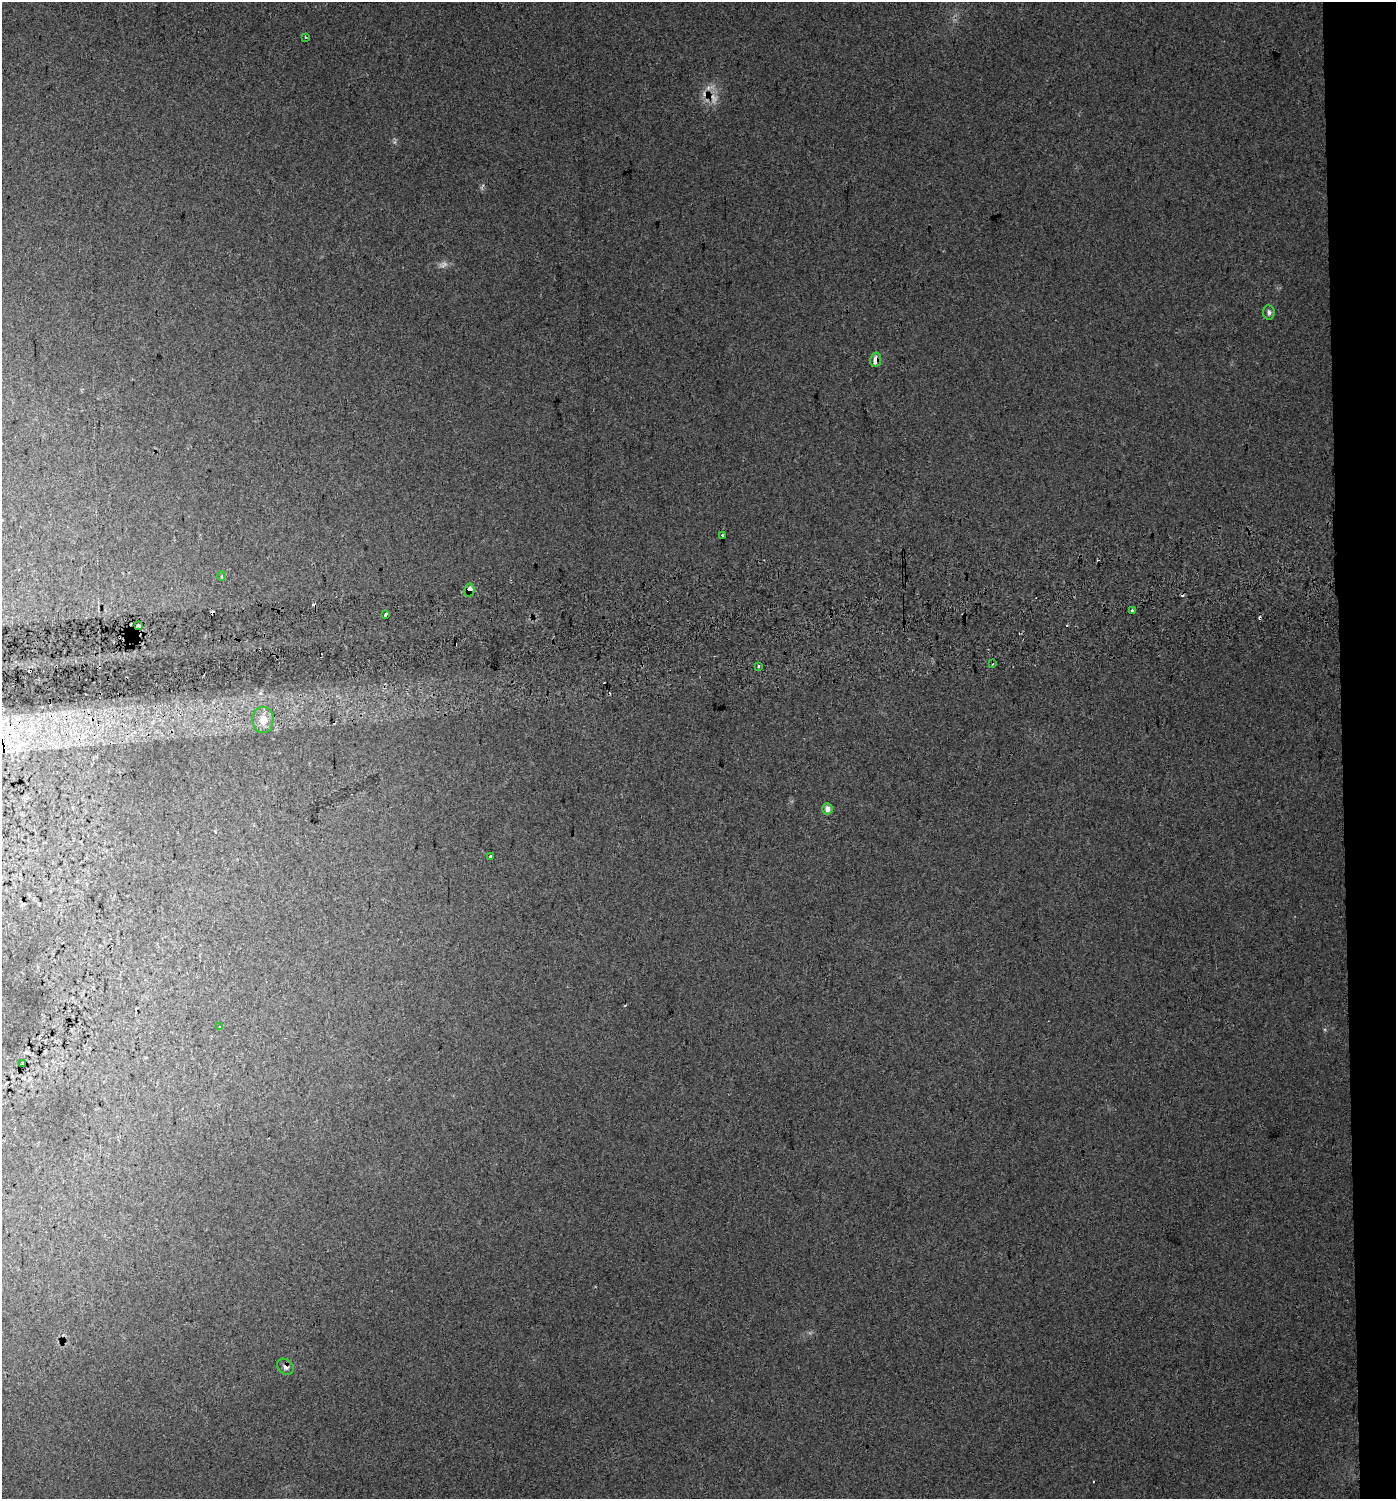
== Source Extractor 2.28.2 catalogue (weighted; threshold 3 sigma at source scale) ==
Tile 6 of 3 x 3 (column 3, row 2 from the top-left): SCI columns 2834-4227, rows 1537-3033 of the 4231 x 4570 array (HDU 1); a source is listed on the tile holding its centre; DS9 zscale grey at full resolution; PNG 1398 x 1501 px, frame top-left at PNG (2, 2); each listed source drawn as its Kron ellipse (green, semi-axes under 4 px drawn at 4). Shown black and unused: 4% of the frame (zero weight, under 2 of 3 exposures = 5% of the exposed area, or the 3 px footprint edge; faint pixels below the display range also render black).
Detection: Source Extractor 2.28.2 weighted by HDU 2 'WHT'; one run over the whole footprint, this tile lists its part. Background 0.034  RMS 0.012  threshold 0.0541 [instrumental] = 3 sigma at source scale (4.5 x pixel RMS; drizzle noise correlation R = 1.50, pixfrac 1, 0.0396/0.0396 arcsec/px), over >= 5 px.
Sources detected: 29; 4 too faint to see at this stretch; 8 cosmic-ray / hot-pixel residue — neither listed nor drawn; the other 17 listed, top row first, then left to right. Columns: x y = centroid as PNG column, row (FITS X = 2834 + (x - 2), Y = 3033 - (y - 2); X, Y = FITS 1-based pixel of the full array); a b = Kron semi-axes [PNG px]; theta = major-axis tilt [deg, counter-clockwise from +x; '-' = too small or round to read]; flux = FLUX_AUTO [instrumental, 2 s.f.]
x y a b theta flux
306 37 3 2 - 1.6
1269 312 7 5 -85 3.7
876 360 7 5 81 12
722 535 3 3 - 3.3
222 576 4 3 - 1.4
469 590 6 5 - 13
1132 611 3 3 - 8.3
386 614 3 3 - 6.5
139 626 4 2 - 1.6
993 664 3 2 - 1
759 666 3 3 - 7.9
263 720 13 10 89 18
827 809 5 5 - 8.3
491 856 3 3 - 5.5
219 1027 3 3 - 4.6
23 1063 3 2 - 1.4
285 1367 9 7 -41 5
Overlapping masked pixels (flux is a lower limit): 4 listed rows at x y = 876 360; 469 590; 139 626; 285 1367